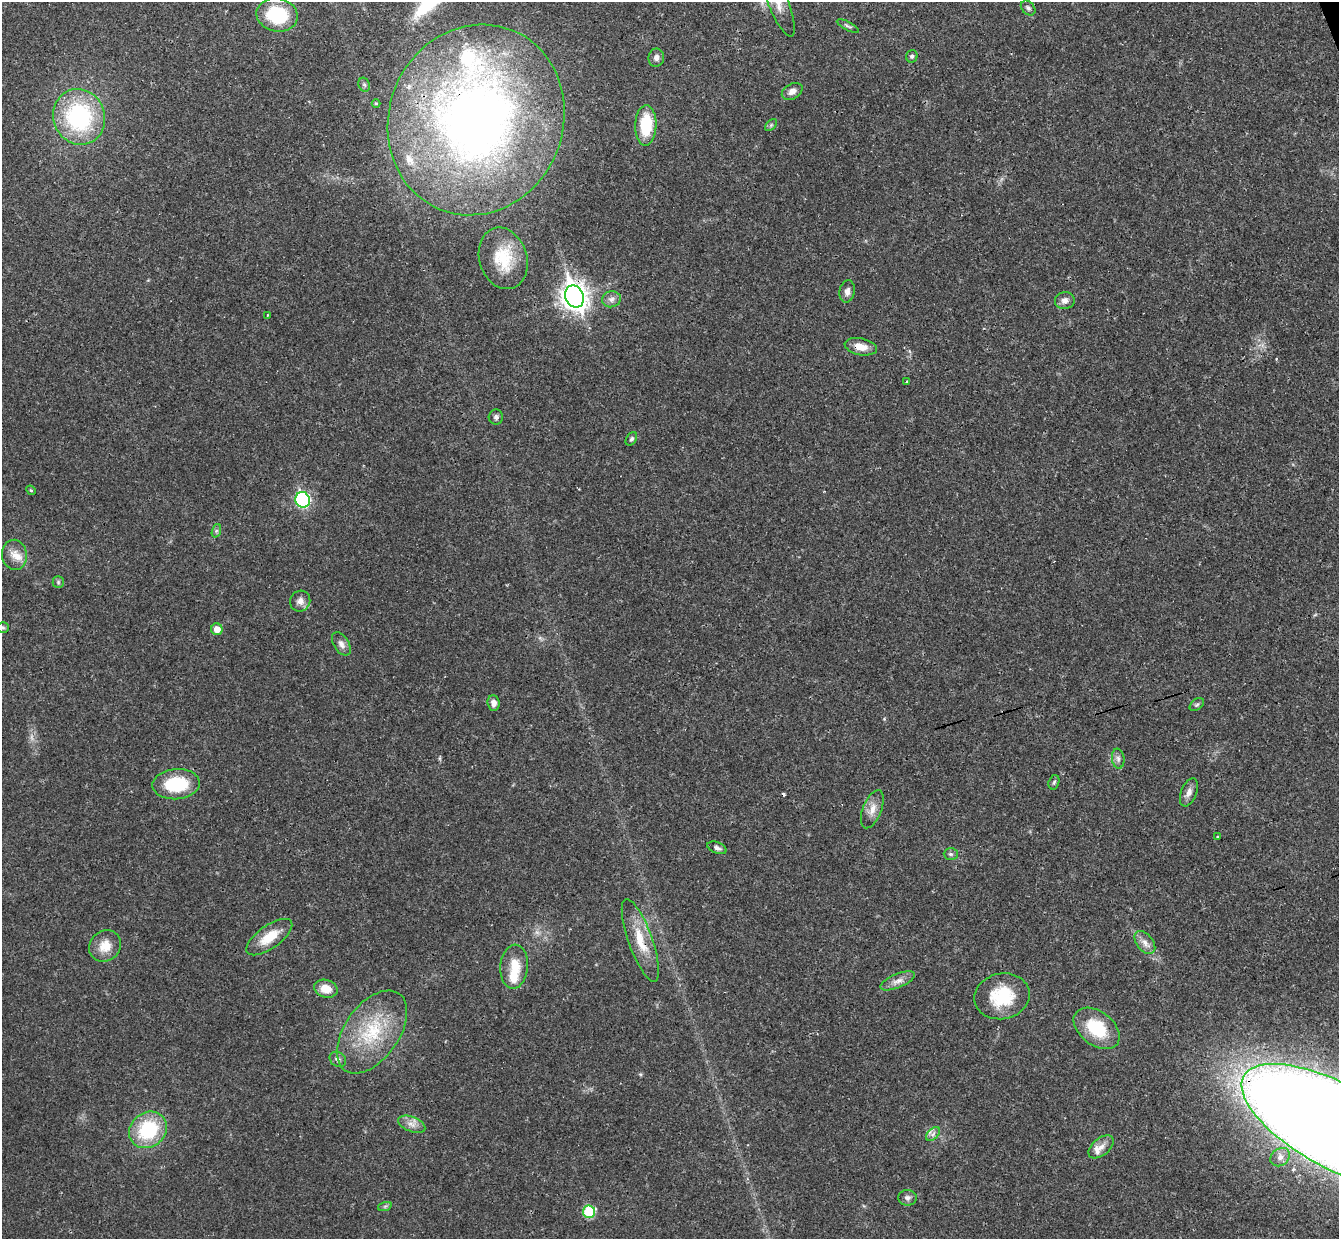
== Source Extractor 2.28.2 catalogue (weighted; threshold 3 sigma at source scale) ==
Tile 10 of 4 x 4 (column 2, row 3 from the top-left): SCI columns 1393-2729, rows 1408-2644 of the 5460 x 5411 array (HDU 1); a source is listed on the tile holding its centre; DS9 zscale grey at full resolution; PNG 1341 x 1241 px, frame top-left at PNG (2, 2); each listed source drawn as its Kron ellipse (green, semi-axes under 4 px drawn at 4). Shown black and unused: <1% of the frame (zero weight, under 3 of 4 exposures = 6% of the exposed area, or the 3 px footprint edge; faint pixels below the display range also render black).
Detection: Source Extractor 2.28.2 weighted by HDU 2 'WHT'; one run over the whole footprint, this tile lists its part. Background 0.0325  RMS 0.0025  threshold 0.0114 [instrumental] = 3 sigma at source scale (4.5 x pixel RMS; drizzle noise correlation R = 1.50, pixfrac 1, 0.05/0.05 arcsec/px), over >= 5 px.
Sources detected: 69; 1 too faint to see at this stretch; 2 cosmic-ray / hot-pixel residue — neither listed nor drawn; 4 inside a brighter listed object's ellipse — not listed separately; the other 62 listed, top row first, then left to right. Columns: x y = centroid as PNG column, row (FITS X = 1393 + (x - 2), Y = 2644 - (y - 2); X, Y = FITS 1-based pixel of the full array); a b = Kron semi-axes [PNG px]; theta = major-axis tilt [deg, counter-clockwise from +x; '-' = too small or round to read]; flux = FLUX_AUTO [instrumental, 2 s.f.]
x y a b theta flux
778 2 37 10 -68 4.2
1028 8 8 6 -46 0.73
277 15 21 16 -12 14
848 26 12 4 -27 0.56
912 56 6 5 - 0.52
656 58 9 8 - 1.1
364 85 7 5 -67 0.5
792 91 11 7 30 1.4
376 104 4 3 - 0.25
79 117 28 25 -68 31
476 120 97 87 68 190
646 125 20 10 88 11
771 125 7 4 46 0.43
503 258 31 24 -73 9.7
847 291 11 7 80 1.2
574 297 11 9 -67 240
611 299 9 8 - 1.2
1065 300 10 8 7 1.4
267 315 4 2 - 0.2
861 347 16 8 -11 2.9
907 381 3 2 - 0.42
496 417 8 7 - 0.74
631 439 7 5 57 0.52
31 490 5 4 - 0.34
303 500 8 7 - 35
216 531 7 4 71 0.51
14 555 15 12 -81 3
58 582 6 5 - 0.46
300 601 10 10 - 1.5
3 627 6 5 - 0.44
217 629 6 5 - 2.3
341 644 13 7 -58 1.3
494 703 8 6 -87 1.3
1197 705 8 5 38 0.52
1118 759 10 6 -82 0.9
1054 782 7 5 73 0.49
176 784 24 15 5 13
1189 792 15 8 68 1.5
872 809 20 9 69 2.5
1217 837 3 2 - 0.32
717 848 10 5 -20 0.84
951 854 7 5 -2 0.58
269 937 27 11 35 5.9
640 940 43 12 -70 7.2
1145 943 13 8 -51 1.7
105 946 17 15 44 4.1
514 967 22 14 85 5.2
898 981 18 7 23 1.9
326 989 12 8 -16 3.6
1002 996 28 23 12 12
1097 1028 26 17 -37 12
372 1032 47 27 55 17
338 1059 9 7 -35 0.92
412 1124 14 7 -20 1.8
1337 1127 106 42 -29 1300
148 1130 20 17 37 16
933 1134 8 5 45 0.9
1101 1147 15 8 40 1.9
1280 1157 10 8 39 1.3
907 1198 9 8 - 1
385 1206 7 4 19 0.46
589 1212 6 6 - 13
Overlapping masked pixels (flux is a lower limit): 5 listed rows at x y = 476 120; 574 297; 861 347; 640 940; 1337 1127
Isophote crosses this tile's border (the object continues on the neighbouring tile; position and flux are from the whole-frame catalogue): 2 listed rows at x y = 778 2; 1337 1127